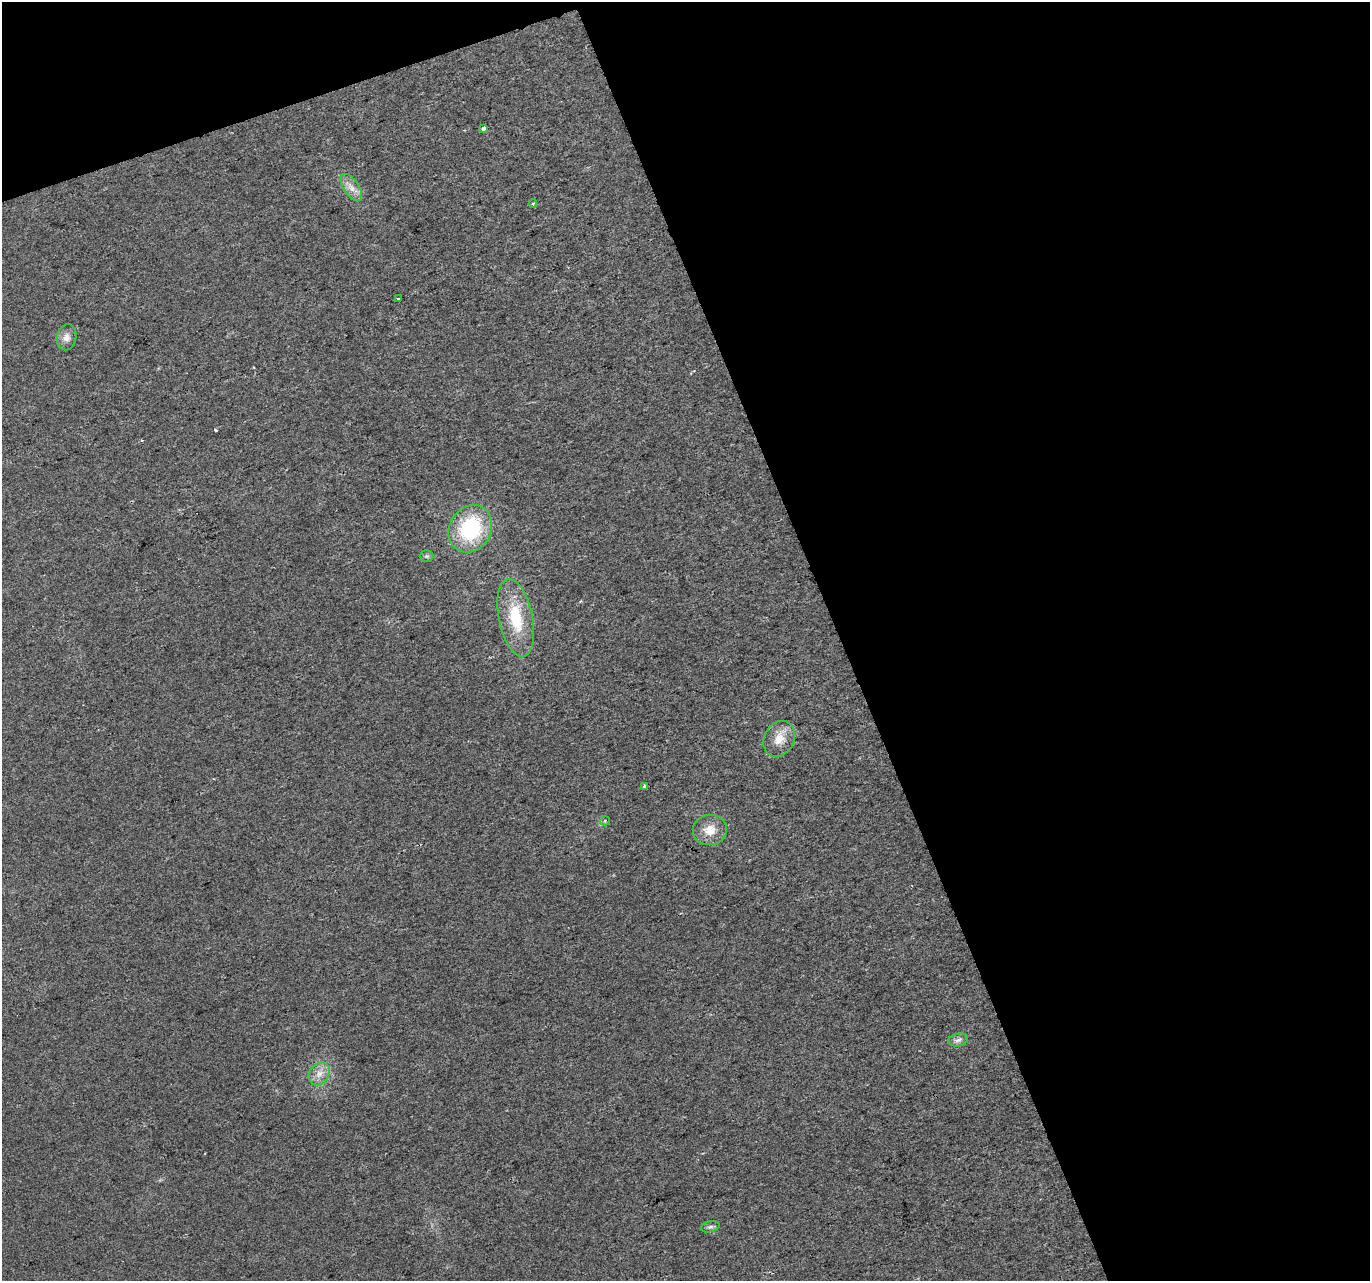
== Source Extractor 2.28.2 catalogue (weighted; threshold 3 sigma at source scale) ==
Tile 2 of 2 x 2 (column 2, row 1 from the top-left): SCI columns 1369-2736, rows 1325-2603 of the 2736 x 2664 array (HDU 1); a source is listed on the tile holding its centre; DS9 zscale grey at full resolution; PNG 1372 x 1283 px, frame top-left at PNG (2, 2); each listed source drawn as its Kron ellipse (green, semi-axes under 4 px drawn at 4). Shown black and unused: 42% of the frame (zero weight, under 2 of 3 exposures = <1% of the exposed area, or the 3 px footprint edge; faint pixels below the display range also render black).
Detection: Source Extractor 2.28.2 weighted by HDU 2 'WHT'; one run over the whole footprint, this tile lists its part. Background 0.0218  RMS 0.0067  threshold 0.0304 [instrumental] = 3 sigma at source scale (4.5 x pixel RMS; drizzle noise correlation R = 1.50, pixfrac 1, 0.0396/0.0396 arcsec/px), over >= 5 px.
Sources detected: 16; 1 cosmic-ray / hot-pixel residue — neither listed nor drawn; the other 15 listed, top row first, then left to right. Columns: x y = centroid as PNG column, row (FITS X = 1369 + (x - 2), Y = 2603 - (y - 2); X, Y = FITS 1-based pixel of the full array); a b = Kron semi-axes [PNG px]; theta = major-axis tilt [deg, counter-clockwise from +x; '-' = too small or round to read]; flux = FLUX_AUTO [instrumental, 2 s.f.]
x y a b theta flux
483 128 4 3 - 5.7
351 188 15 7 -56 5.5
533 204 4 4 - 0.82
399 299 3 3 - 1.3
66 337 13 10 80 4.7
470 529 25 21 60 56
427 556 7 5 0 1.3
516 618 40 17 -79 30
779 739 19 15 62 11
645 786 4 3 - 4.8
605 821 5 4 - 0.95
710 830 17 15 10 10
958 1040 10 6 11 2.7
319 1074 12 9 54 6.1
710 1227 9 5 13 1.7